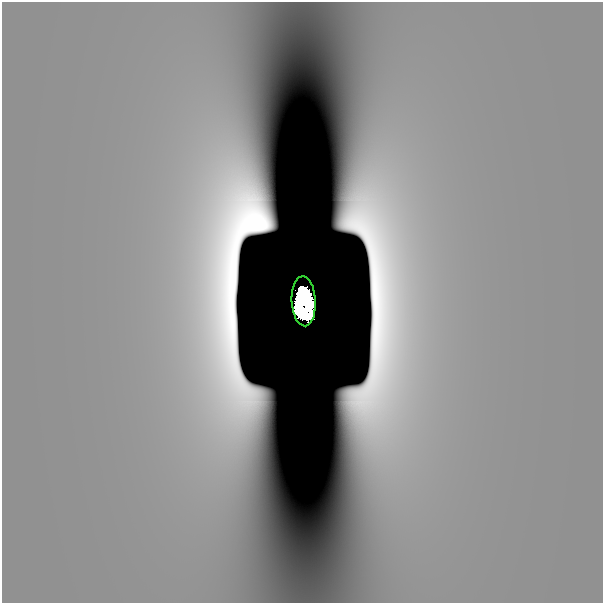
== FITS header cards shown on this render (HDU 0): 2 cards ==
NAXIS1  =                  601
NAXIS2  =                  601

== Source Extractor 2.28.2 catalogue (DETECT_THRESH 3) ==
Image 601 x 601 px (HDU 0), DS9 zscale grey, 1 PNG px = 1 image px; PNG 605 x 605 px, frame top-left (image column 1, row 601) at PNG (2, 2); each listed source drawn as its Kron ellipse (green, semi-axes under 4 px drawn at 4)
Background 5.38e-11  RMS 2.9e-11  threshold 8.65e-11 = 3 sigma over >= 5 px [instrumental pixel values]
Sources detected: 3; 2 with non-positive FLUX_AUTO (blend fragments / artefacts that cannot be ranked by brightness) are neither listed nor drawn; the other 1 listed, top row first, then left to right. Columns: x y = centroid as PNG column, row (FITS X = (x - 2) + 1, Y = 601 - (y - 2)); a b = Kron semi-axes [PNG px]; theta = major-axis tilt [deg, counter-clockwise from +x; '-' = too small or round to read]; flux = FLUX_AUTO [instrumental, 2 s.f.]
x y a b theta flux
304 301 25 12 -87 13
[2 non-positive-flux detections neither listed nor drawn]